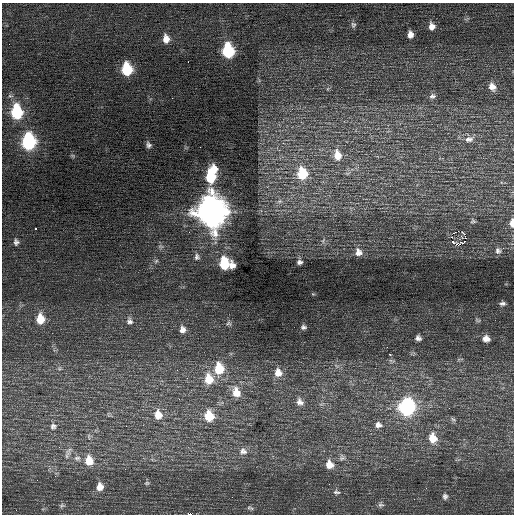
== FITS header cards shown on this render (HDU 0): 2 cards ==
NAXIS1  =                  512 / Axis length
NAXIS2  =                  512 / Axis length

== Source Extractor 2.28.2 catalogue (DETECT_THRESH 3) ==
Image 512 x 512 px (HDU 0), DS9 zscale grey, 1 PNG px = 1 image px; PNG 516 x 516 px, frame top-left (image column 1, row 512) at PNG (2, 3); no overlay
Background 0.5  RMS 0.74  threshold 2.22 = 3 sigma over >= 5 px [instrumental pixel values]
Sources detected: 78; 1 with non-positive FLUX_AUTO (blend fragments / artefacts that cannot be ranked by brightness) is not listed; the other 77 listed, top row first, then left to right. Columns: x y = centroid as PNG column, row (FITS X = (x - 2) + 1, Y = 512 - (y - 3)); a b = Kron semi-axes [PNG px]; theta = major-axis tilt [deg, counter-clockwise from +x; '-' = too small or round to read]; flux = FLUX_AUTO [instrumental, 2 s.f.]
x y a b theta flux
353 25 8 7 - 140
432 26 9 8 - 330
410 34 7 5 -88 300
166 39 9 7 -83 400
228 51 10 8 -81 4200
188 62 2 2 - 56
127 69 9 7 -83 2500
492 87 9 7 -53 330
10 96 6 4 -17 76
432 96 8 7 - 140
172 98 2 2 - 100
17 112 10 8 -83 3700
469 139 14 9 10 340
29 142 10 8 -88 6900
148 145 7 5 -70 140
200 147 2 2 - 23
337 155 14 10 -82 650
214 169 11 10 - 610
302 174 12 9 -85 1800
210 177 12 8 -88 2100
279 201 9 6 2 190
211 211 14 12 -82 66000
473 221 6 5 - 70
512 223 8 4 -89 310
36 228 3 3 - 240
458 231 2 2 - 190
461 236 3 3 - 61
323 241 7 4 57 93
16 242 8 6 -90 150
453 242 3 2 - 70
458 245 3 2 - 11000
161 246 9 4 -9 91
498 251 8 7 - 140
358 252 8 7 - 240
197 257 9 7 84 170
156 261 7 4 45 91
299 262 7 5 -3 150
224 264 10 8 -89 1900
232 265 7 6 - 280
502 303 6 4 1 120
40 319 11 8 -88 840
130 321 10 8 -60 190
228 323 8 5 2 97
303 327 5 4 - 100
182 329 9 8 - 250
418 338 5 5 - 150
486 339 6 6 - 280
390 354 3 3 - 220
219 369 12 10 90 1400
177 370 2 2 - 120
278 372 11 10 - 470
209 379 12 10 -84 930
236 392 13 10 -75 660
300 402 11 9 -53 300
407 407 11 10 - 7500
158 415 12 10 -72 620
209 416 11 9 -77 1100
453 419 8 5 -30 120
378 425 11 9 -7 320
53 426 10 9 - 240
433 438 13 10 -74 770
243 451 11 10 - 300
67 455 19 6 71 260
77 458 10 7 1 250
342 458 10 8 71 210
89 461 11 9 -84 770
329 464 11 10 - 500
125 469 2 2 - 23
55 476 4 4 - 64
147 483 6 5 - 70
100 487 9 7 76 410
337 492 9 5 -12 120
445 496 7 6 - 130
62 505 7 5 54 85
381 505 8 6 -10 110
250 508 10 4 -19 83
190 514 4 2 - 1000
At the frame edge (FLAGS 8, measured only in part): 2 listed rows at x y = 512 223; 190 514
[1 non-positive-flux detection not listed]